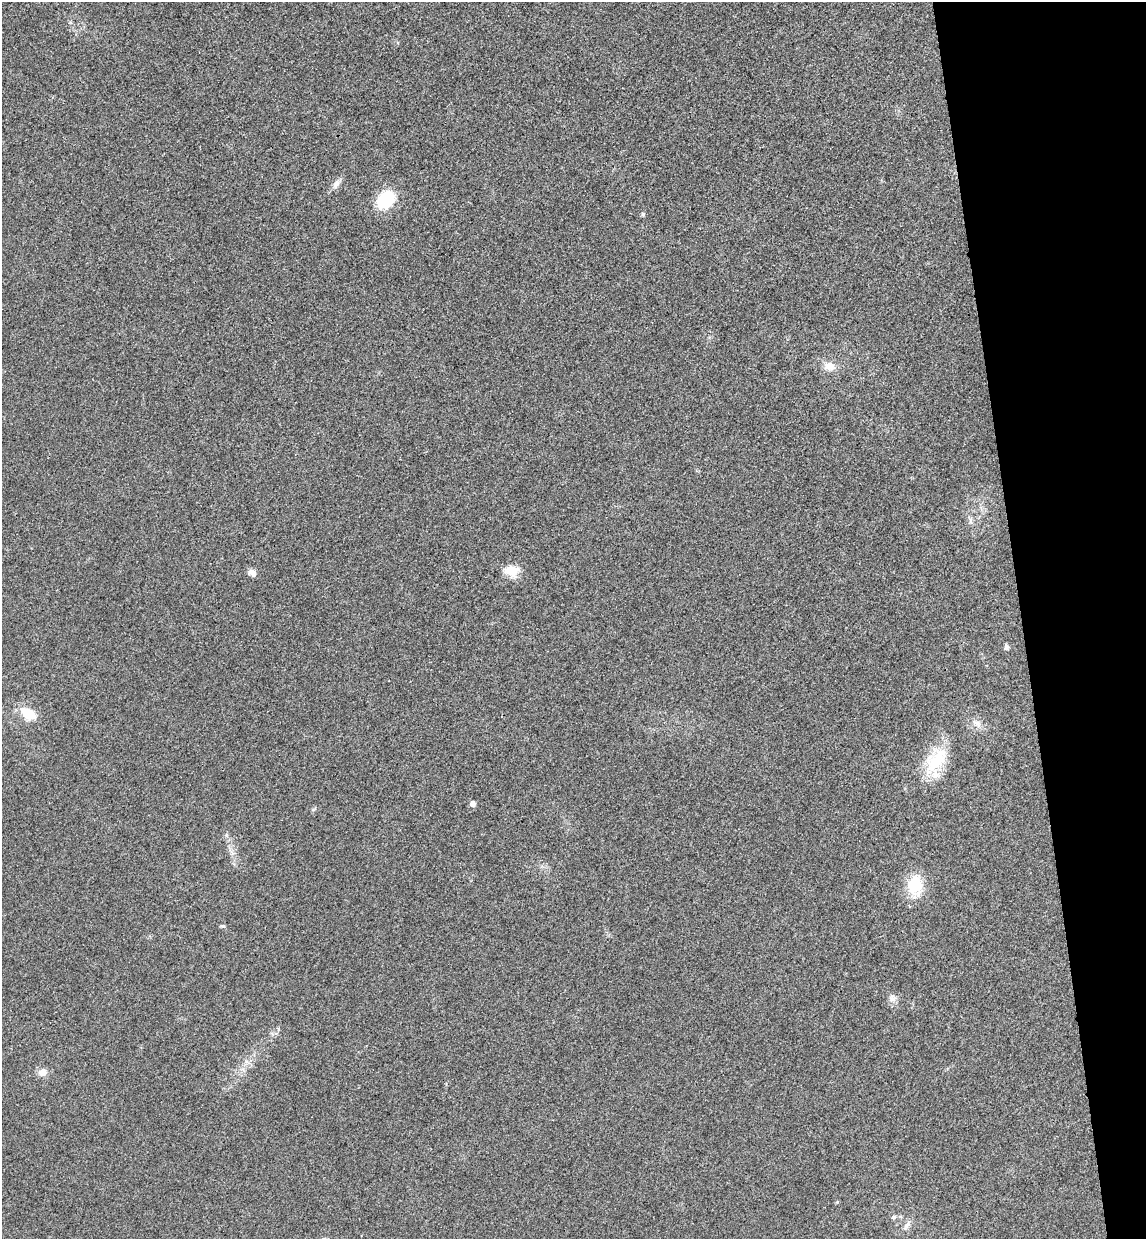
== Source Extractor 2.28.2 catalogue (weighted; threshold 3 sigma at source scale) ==
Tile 12 of 4 x 4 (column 4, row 3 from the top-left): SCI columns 3590-4733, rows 1295-2531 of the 5004 x 5061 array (HDU 1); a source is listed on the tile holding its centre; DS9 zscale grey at full resolution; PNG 1148 x 1241 px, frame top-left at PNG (2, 2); no overlay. Shown black and unused: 11% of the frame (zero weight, under 3 of 4 exposures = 6% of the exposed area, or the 3 px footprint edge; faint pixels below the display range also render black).
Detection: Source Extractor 2.28.2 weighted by HDU 2 'WHT'; one run over the whole footprint, this tile lists its part. Background 0.0185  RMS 0.0064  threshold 0.0287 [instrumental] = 3 sigma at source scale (4.5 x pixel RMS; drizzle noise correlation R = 1.50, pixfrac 1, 0.05/0.05 arcsec/px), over >= 5 px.
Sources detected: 19; all 19 listed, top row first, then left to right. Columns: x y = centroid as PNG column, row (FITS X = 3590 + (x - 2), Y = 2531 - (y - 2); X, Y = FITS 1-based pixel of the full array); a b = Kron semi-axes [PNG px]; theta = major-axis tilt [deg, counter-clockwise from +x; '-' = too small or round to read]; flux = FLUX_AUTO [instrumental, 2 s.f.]
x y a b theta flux
336 184 15 8 59 3.6
386 200 17 13 48 33
643 214 5 5 - 0.98
829 366 16 11 -13 7.3
970 520 12 5 -83 2.3
512 571 19 14 -3 10
252 573 10 8 -38 3.1
1006 647 7 6 - 1.8
28 714 22 13 -32 14
977 723 15 9 -32 4.8
935 762 41 22 66 30
473 804 5 5 - 3.6
915 886 24 18 -87 23
223 926 6 5 - 1.2
892 998 11 10 - 3.5
42 1072 11 10 - 4.9
837 1202 5 4 - 0.64
894 1217 7 6 - 1.7
907 1225 14 7 53 3.5